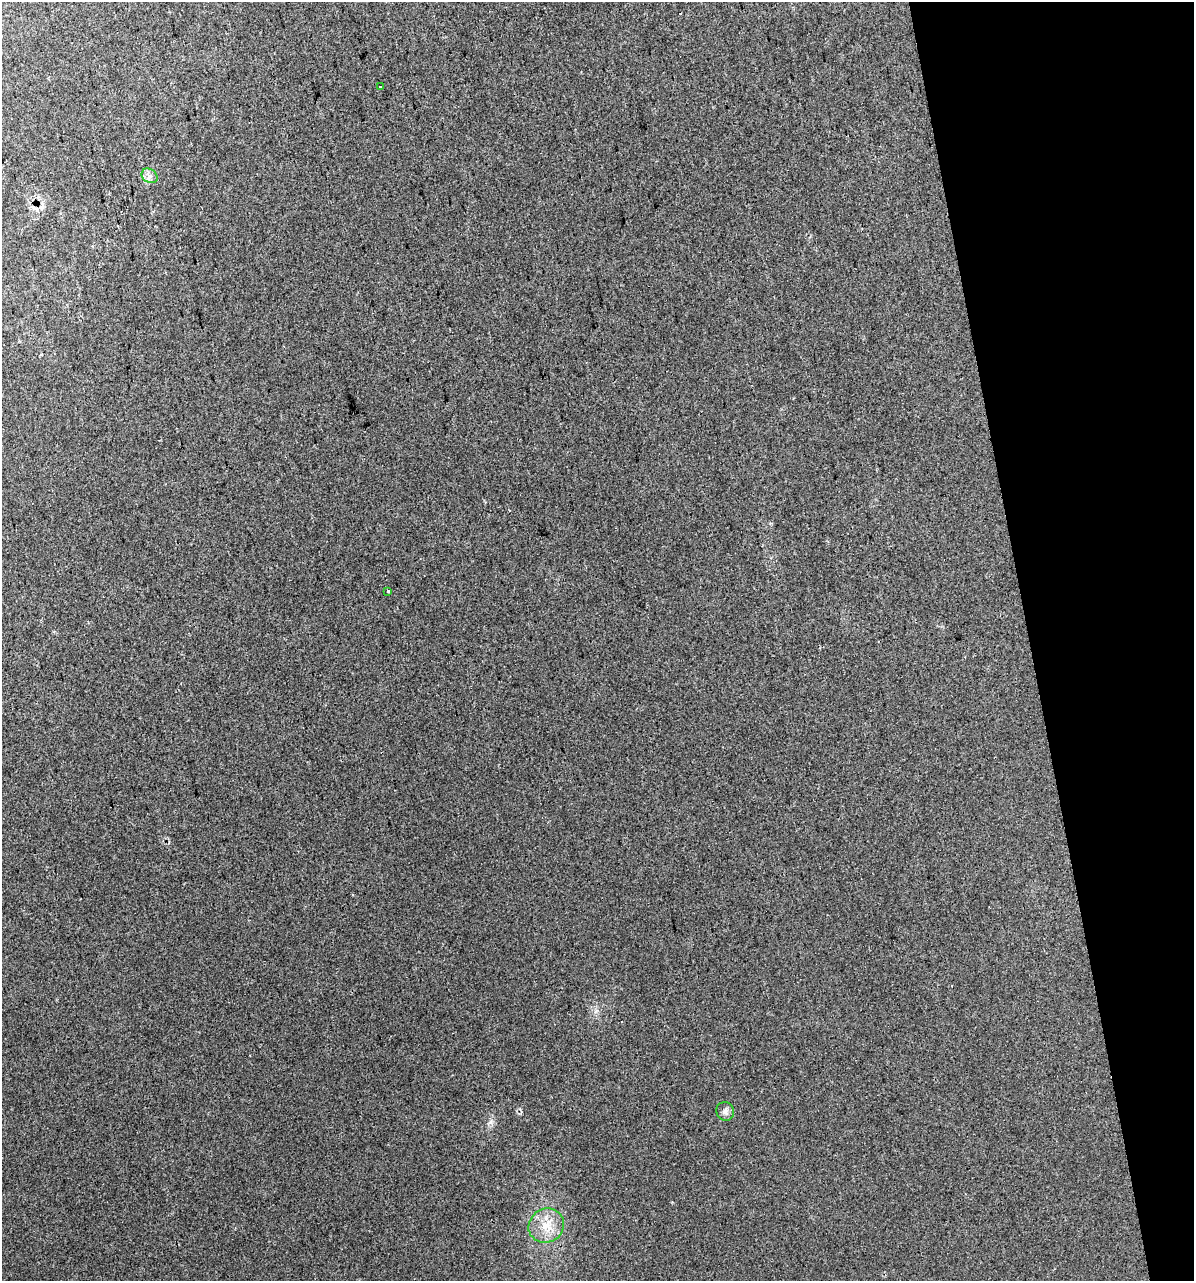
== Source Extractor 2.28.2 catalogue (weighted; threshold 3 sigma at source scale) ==
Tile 12 of 4 x 4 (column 4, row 3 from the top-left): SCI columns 3631-4822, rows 1320-2598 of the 4924 x 5196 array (HDU 1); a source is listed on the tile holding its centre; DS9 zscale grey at full resolution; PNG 1196 x 1283 px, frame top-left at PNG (2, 2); each listed source drawn as its Kron ellipse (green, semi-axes under 4 px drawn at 4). Shown black and unused: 14% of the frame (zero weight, under 2 of 3 exposures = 2% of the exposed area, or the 3 px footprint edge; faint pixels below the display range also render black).
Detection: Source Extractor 2.28.2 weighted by HDU 2 'WHT'; one run over the whole footprint, this tile lists its part. Background 0.0387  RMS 0.01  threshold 0.0466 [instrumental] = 3 sigma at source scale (4.5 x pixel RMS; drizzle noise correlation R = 1.50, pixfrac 1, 0.0396/0.0396 arcsec/px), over >= 5 px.
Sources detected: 6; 1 cosmic-ray / hot-pixel residue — neither listed nor drawn; the other 5 listed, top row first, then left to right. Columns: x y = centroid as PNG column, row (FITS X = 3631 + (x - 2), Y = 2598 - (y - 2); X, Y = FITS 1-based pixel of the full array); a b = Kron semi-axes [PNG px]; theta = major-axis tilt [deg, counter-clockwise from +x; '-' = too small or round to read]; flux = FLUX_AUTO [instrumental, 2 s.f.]
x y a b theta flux
380 87 3 2 - 1.1
150 176 8 6 -34 3.8
388 591 3 3 - 1.1
725 1111 9 9 - 4
546 1226 18 16 32 19